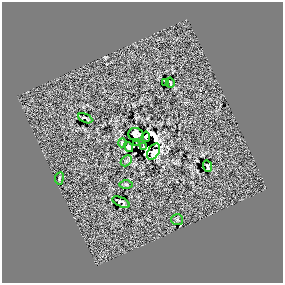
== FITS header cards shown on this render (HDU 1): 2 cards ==
NAXIS1  =                  281 /
NAXIS2  =                  281 /

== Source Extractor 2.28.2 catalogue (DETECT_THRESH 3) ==
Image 281 x 281 px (HDU 1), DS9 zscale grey, 1 PNG px = 1 image px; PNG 285 x 285 px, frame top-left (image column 1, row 281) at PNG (2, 2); each listed source drawn as its Kron ellipse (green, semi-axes under 4 px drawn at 4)
Background 0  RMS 22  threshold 65.3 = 3 sigma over >= 5 px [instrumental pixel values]
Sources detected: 19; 3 with non-positive FLUX_AUTO (blend fragments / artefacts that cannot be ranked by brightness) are neither listed nor drawn; the other 16 listed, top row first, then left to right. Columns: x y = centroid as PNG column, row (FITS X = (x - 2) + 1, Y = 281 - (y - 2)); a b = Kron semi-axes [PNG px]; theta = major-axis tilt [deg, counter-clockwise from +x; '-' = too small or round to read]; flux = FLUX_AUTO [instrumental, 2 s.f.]
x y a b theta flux
165 82 3 2 - 1100
170 83 5 2 - 1900
85 118 7 3 -27 2600
136 135 8 6 -23 16000
146 137 5 3 - 3900
122 143 4 4 - 1800
136 143 2 2 - 910
143 146 4 2 - 1300
129 147 5 4 - 6000
153 152 9 5 58 2700
126 161 6 4 44 2600
207 166 6 3 -67 2600
59 178 6 3 81 1600
126 185 7 4 0 1700
121 202 9 4 -26 3200
177 220 6 5 - 2600
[3 non-positive-flux detections neither listed nor drawn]